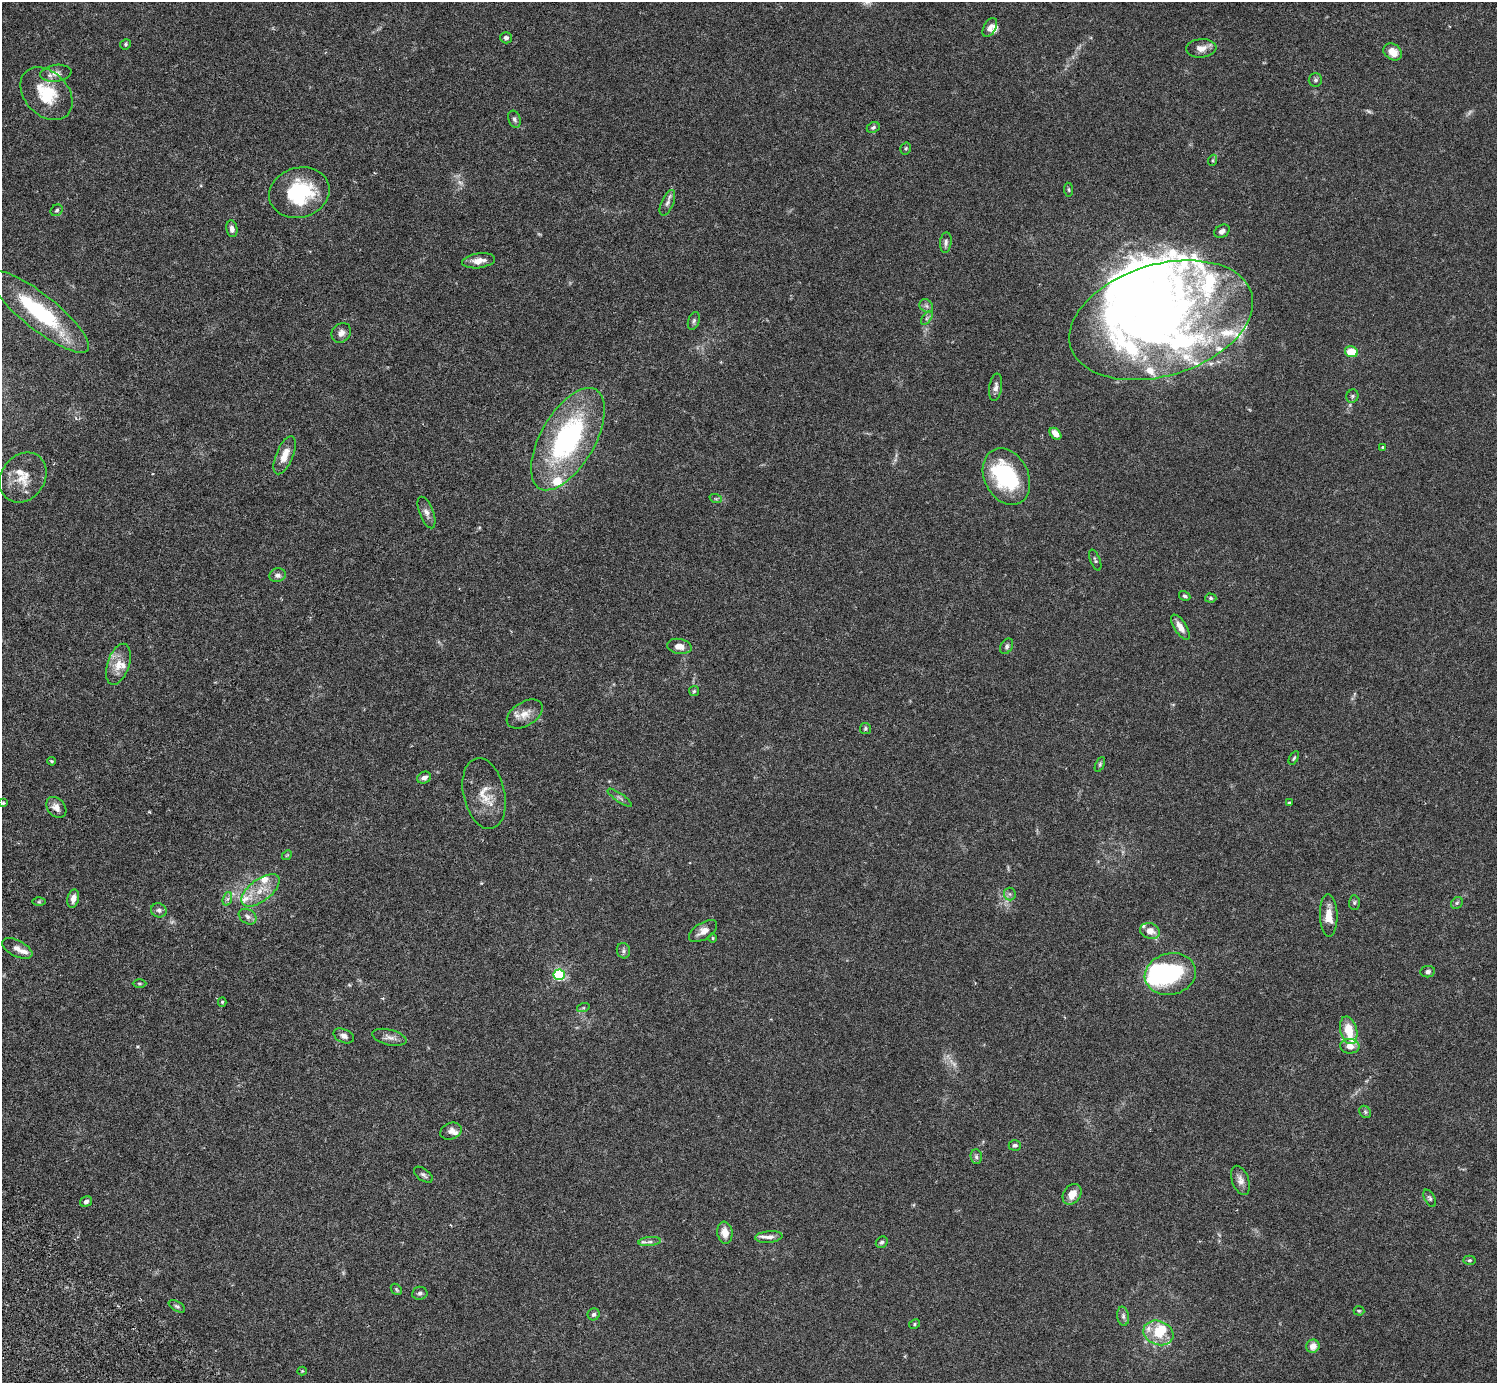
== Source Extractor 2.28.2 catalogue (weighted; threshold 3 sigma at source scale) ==
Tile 7 of 4 x 4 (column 3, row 2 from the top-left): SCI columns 3037-4531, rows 2968-4348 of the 6074 x 6074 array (HDU 1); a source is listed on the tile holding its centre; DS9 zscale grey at full resolution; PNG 1499 x 1385 px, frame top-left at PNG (2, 2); each listed source drawn as its Kron ellipse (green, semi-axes under 4 px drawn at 4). Shown black and unused: <1% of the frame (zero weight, under 3 of 6 exposures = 3% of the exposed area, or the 3 px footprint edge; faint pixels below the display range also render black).
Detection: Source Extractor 2.28.2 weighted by HDU 2 'WHT'; one run over the whole footprint, this tile lists its part. Background 0.0222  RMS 0.0021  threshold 0.00877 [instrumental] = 3 sigma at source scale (4.09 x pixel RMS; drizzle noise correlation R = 1.36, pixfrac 0.8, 0.05/0.05 arcsec/px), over >= 5 px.
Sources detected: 145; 5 too faint to see at this stretch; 9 inside a brighter object's white glare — neither listed nor drawn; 24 inside a brighter listed object's ellipse — not listed separately; the other 107 listed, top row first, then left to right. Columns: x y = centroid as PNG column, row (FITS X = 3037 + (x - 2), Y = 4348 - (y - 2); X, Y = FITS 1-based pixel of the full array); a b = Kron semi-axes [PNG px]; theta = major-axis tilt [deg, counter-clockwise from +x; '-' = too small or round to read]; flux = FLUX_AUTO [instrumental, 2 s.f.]
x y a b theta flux
990 27 10 6 61 0.82
506 38 6 5 - 0.54
125 44 5 5 - 0.28
1201 48 15 9 4 1.5
1393 52 10 7 -36 2.4
56 73 15 8 8 1.3
1315 80 7 6 - 0.44
46 94 30 21 -46 7.4
514 119 9 6 -71 0.47
873 127 7 5 23 0.42
906 149 6 5 - 0.34
1213 160 6 3 71 0.22
1069 190 7 4 -83 0.28
299 193 30 25 15 14
667 203 14 6 67 0.82
57 210 6 5 - 0.36
232 229 8 5 -80 0.8
1222 231 8 6 32 0.69
946 242 10 5 83 0.61
479 261 16 7 8 1.6
926 306 7 6 - 0.55
39 312 62 17 -38 18
927 318 8 4 53 0.4
1161 320 94 55 17 97
694 321 9 5 72 0.44
341 333 11 8 48 1.1
1351 352 6 5 - 4.2
996 387 14 6 81 0.92
1352 396 7 6 - 0.38
1055 434 7 4 -46 1.8
568 439 57 27 60 34
1382 447 4 3 - 0.21
285 455 20 8 67 2.4
23 477 26 21 54 4.7
1006 477 30 22 -63 17
716 499 6 4 -18 0.26
426 512 17 7 -69 1
1095 560 11 5 -68 0.4
278 575 8 7 - 0.76
1185 596 6 4 -30 0.33
1211 598 6 4 -3 0.31
1180 627 14 6 -58 1.7
679 646 12 7 -10 1.6
1007 646 8 5 60 0.54
118 664 21 11 71 2.7
694 691 5 5 - 0.28
525 714 20 12 32 2.4
865 728 5 5 - 0.32
1294 758 7 4 58 0.29
52 761 4 3 - 0.28
1100 764 8 4 64 0.3
424 778 7 5 26 0.87
484 793 36 20 -77 4.6
620 798 14 3 -35 0.42
3 803 4 4 - 0.25
1289 803 4 4 - 0.2
56 807 12 8 -50 1.3
287 855 5 4 - 0.22
260 890 22 11 37 3.4
1010 894 6 6 - 0.47
73 899 9 6 76 1.2
227 899 7 4 70 0.45
39 902 6 4 1 0.27
1354 903 7 5 89 0.35
1457 903 6 5 - 0.34
159 910 8 7 - 0.61
1329 915 21 9 -88 2.6
248 917 9 7 -33 0.72
703 931 16 8 33 1.6
1150 931 10 7 -19 1.8
712 938 4 3 - 0.17
17 948 16 8 -26 1.2
623 951 8 6 -75 0.53
1428 972 7 5 8 0.53
1170 974 26 20 13 18
559 975 6 5 - 25
139 983 7 3 0 0.25
222 1002 5 4 - 0.32
583 1008 6 4 18 0.28
1349 1030 14 8 -76 4.2
344 1036 10 6 -24 0.81
389 1037 17 7 -14 1.2
1350 1046 10 7 -3 1.4
1365 1112 6 5 - 0.38
451 1131 11 8 21 1
1015 1145 6 5 - 0.4
976 1157 7 5 -86 0.47
423 1175 11 6 -37 0.57
1240 1180 15 8 -71 1.3
1072 1194 11 8 54 2.2
1430 1198 9 5 -61 0.46
86 1202 6 5 - 0.61
725 1233 11 7 -82 1.9
769 1237 13 6 6 1.1
650 1242 11 4 5 0.64
882 1242 6 5 - 0.4
1469 1260 6 4 2 0.27
396 1289 6 4 -47 0.3
420 1293 8 6 9 0.46
177 1306 9 5 -31 0.42
1359 1311 5 5 - 0.24
594 1314 6 6 - 0.47
1123 1316 9 6 -81 0.61
915 1324 6 4 30 0.29
1158 1333 15 12 -21 3.9
1313 1346 7 6 - 1.5
302 1371 4 4 - 0.2